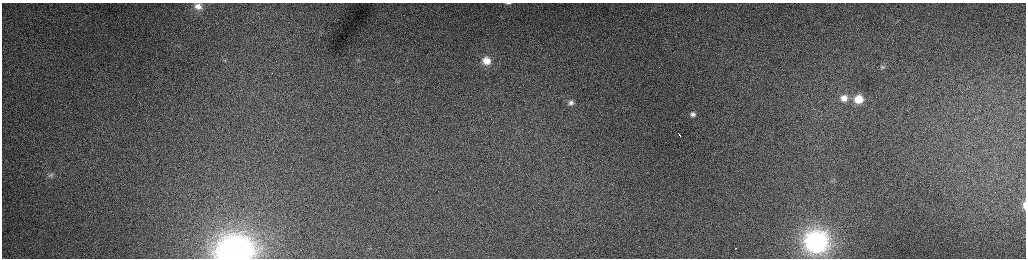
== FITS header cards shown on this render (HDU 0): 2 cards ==
NAXIS1  =                 2048 /fastest changing axis
NAXIS2  =                  512 /next to fastest changing axis

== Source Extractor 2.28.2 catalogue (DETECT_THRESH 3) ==
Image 2048 x 512 px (HDU 0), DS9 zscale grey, zoomed out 1/2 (1 PNG px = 2 x 2 image px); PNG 1028 x 260 px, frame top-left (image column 1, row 511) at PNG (2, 3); no overlay
Background 160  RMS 1.9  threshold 5.65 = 3 sigma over >= 5 px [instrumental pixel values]
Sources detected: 18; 3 cannot appear on this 1/2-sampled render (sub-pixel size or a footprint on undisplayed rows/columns) and are not listed; the other 15 listed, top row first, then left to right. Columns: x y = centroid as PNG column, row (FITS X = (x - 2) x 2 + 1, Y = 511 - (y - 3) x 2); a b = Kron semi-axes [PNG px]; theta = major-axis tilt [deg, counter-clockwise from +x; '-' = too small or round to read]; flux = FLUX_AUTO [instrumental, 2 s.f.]
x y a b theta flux
508 3 10 3 0 1200
198 6 7 6 - 2400
486 61 10 9 - 6200
883 67 6 4 13 590
844 98 8 8 - 3500
858 99 8 7 - 9100
571 103 8 7 - 1700
693 114 7 6 - 1600
679 134 4 1 - 1300
51 175 7 6 - 1000
834 181 5 3 - 460
1025 206 8 4 -88 2000
816 242 11 11 - 180000
736 248 2 1 - 440
235 251 21 16 3 180000
At the frame edge (FLAGS 8, measured only in part): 3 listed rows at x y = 508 3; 1025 206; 235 251
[3 sub-pixel or undisplayed-footprint detections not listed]